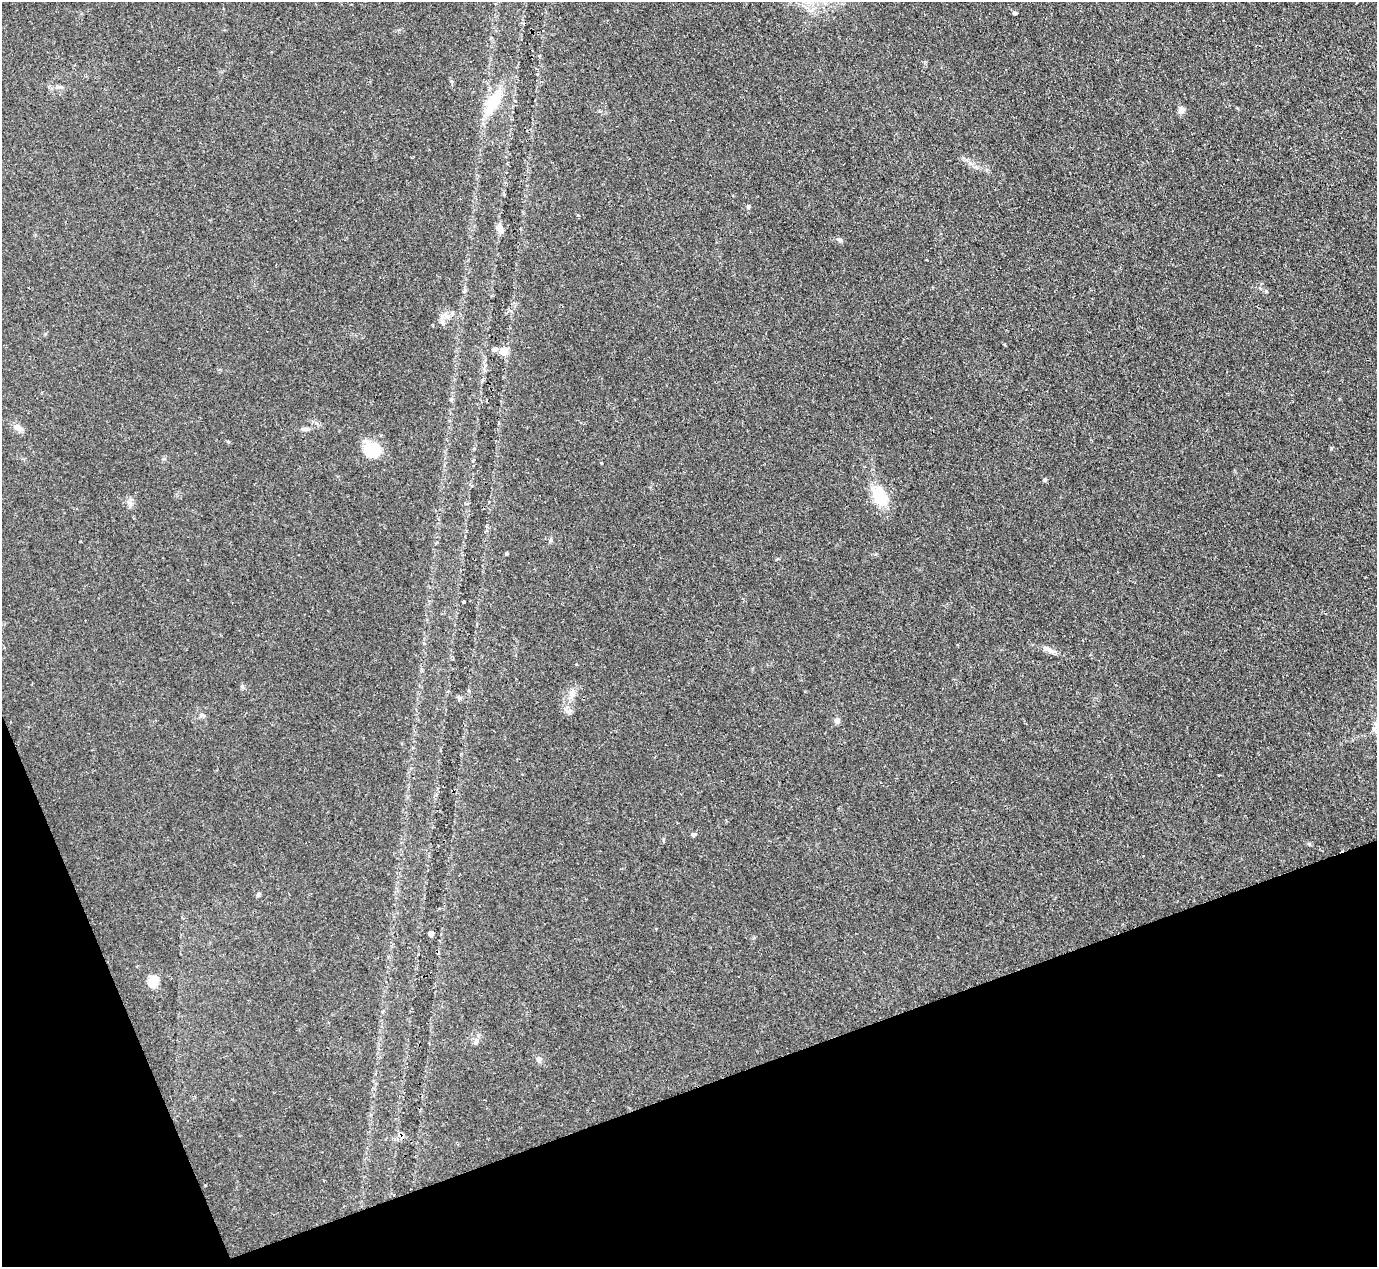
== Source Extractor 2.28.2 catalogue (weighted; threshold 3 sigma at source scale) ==
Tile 14 of 4 x 4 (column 2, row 4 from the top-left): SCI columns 1376-2750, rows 151-1415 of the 5506 x 5493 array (HDU 1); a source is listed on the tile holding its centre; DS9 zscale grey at full resolution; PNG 1379 x 1269 px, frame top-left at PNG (2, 2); no overlay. Shown black and unused: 18% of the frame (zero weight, under 2 of 3 exposures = <1% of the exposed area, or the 3 px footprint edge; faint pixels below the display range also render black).
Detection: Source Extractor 2.28.2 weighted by HDU 2 'WHT'; one run over the whole footprint, this tile lists its part. Background 0.0744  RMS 0.0056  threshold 0.025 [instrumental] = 3 sigma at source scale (4.5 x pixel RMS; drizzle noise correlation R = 1.50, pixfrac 1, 0.05/0.05 arcsec/px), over >= 5 px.
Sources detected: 30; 1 cosmic-ray / hot-pixel residue — not listed; the other 29 listed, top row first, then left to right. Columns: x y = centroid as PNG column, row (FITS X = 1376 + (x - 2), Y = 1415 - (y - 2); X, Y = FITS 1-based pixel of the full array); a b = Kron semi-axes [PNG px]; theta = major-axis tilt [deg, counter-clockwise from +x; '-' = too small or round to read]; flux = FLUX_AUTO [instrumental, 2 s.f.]
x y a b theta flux
1014 13 5 4 - 0.96
451 81 5 4 - 0.73
494 102 32 11 61 22
1181 110 8 7 - 3.1
748 207 5 4 - 1.4
500 228 13 7 -73 3.6
839 240 9 5 -35 1.3
443 323 6 6 - 1.5
494 349 6 5 - 1.6
503 351 5 5 - 19
18 428 14 8 -32 3.3
305 429 12 5 2 1.8
228 442 4 4 - 0.62
372 449 19 15 -49 17
601 463 3 3 - 0.71
1045 480 4 4 - 1.2
880 496 25 15 -71 18
506 553 5 3 - 0.54
464 602 3 3 - 1.2
1048 649 15 6 -30 3
572 694 13 6 88 3
837 721 7 6 - 2
693 834 5 5 - 1.1
1309 844 6 3 -72 0.63
258 894 7 4 70 0.85
431 933 4 4 - 5.6
153 981 5 5 - 44
476 1042 11 6 73 2.2
539 1059 7 6 - 2.1
Unlisted compact peaks at least as high as the median listed source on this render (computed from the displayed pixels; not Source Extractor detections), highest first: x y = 1331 448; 242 686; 1266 291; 130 503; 551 540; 578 215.